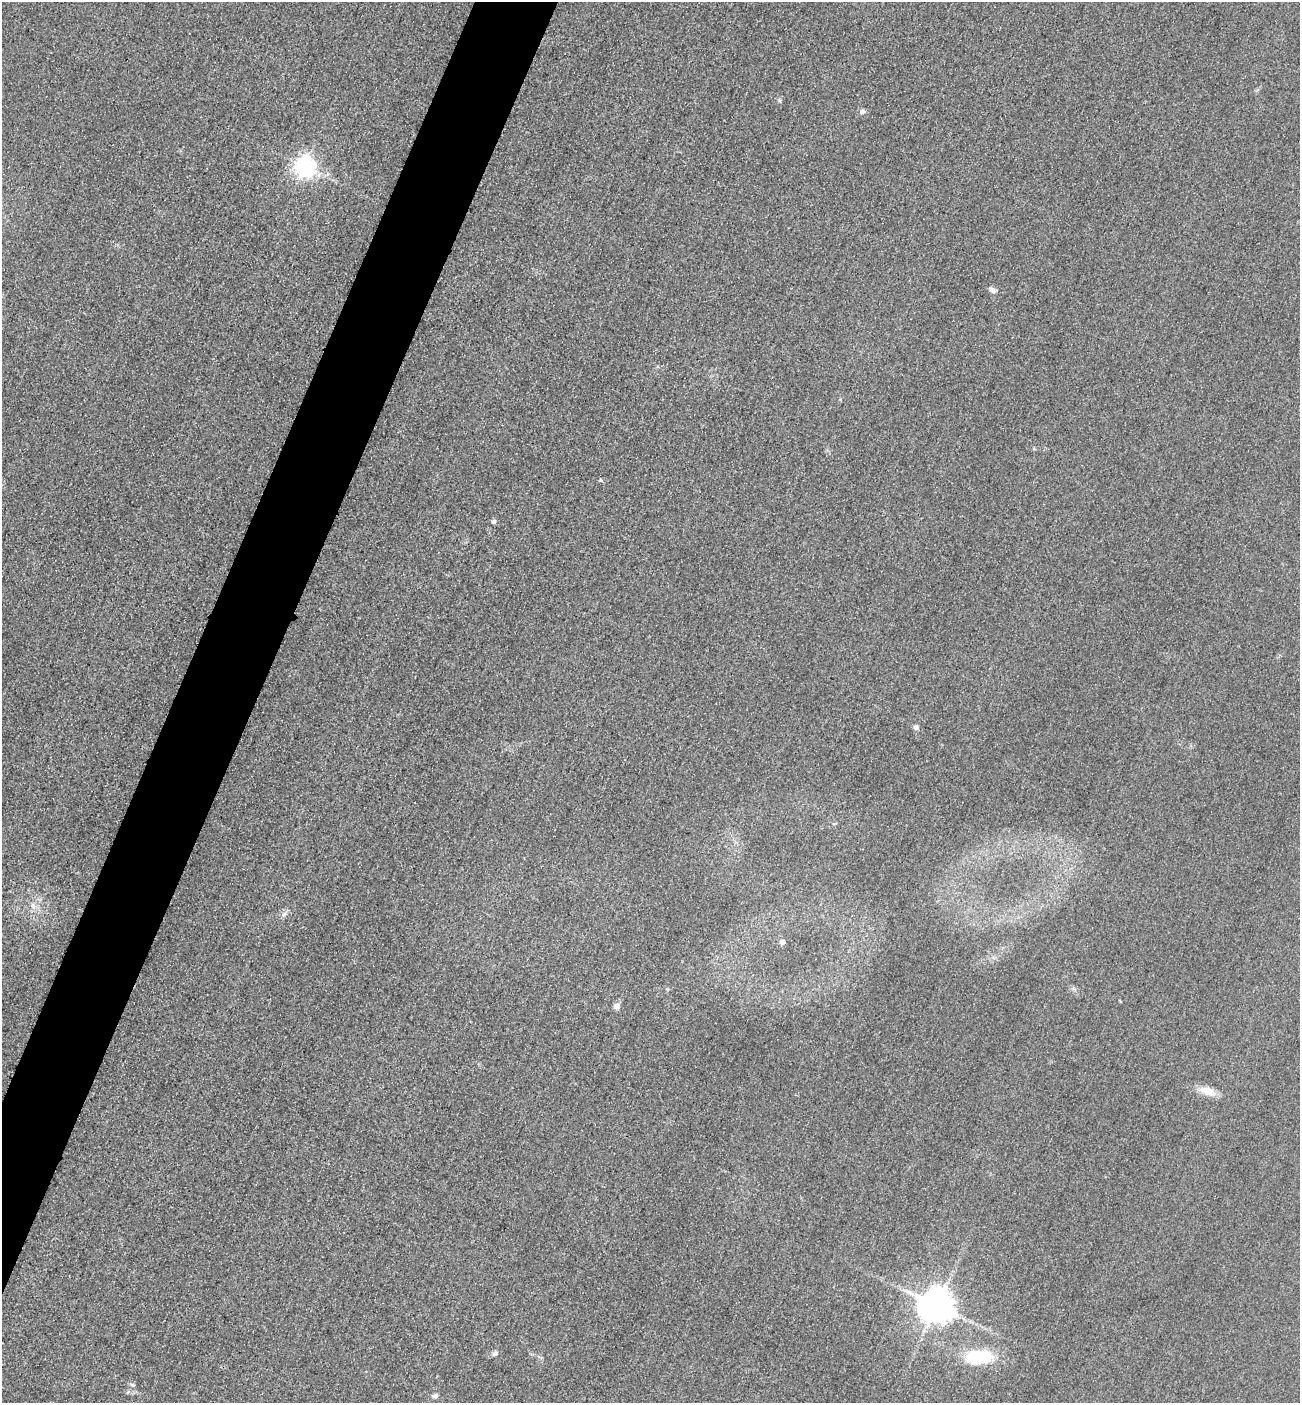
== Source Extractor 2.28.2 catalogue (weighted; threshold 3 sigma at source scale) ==
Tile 7 of 4 x 4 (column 3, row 2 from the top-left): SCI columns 2901-4198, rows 2828-4228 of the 5667 x 5654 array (HDU 1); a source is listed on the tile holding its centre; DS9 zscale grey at full resolution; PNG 1302 x 1405 px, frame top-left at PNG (2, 2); no overlay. Shown black and unused: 5% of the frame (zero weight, under 3 of 4 exposures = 3% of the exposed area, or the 3 px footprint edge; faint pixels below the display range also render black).
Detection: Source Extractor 2.28.2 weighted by HDU 2 'WHT'; one run over the whole footprint, this tile lists its part. Background 0.0584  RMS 0.017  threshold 0.0756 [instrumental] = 3 sigma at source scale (4.5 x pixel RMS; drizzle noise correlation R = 1.50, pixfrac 1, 0.05/0.05 arcsec/px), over >= 5 px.
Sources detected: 17; all 17 listed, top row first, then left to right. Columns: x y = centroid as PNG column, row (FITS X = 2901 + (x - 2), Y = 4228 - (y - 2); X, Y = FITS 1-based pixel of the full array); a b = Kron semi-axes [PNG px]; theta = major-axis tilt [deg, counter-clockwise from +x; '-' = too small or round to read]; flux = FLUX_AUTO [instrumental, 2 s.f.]
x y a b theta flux
862 111 7 7 - 4.5
304 166 7 7 - 920
992 290 8 6 -40 6
601 480 6 5 - 2.3
494 522 5 5 - 4.7
916 727 7 6 - 4.6
33 906 7 5 -43 4.6
284 914 9 4 54 4.9
782 942 6 6 - 5.9
1120 1001 5 3 - 1.3
617 1006 9 8 - 6.4
1207 1091 23 10 -19 21
937 1306 10 10 - 3700
495 1353 9 5 26 4.6
979 1357 33 16 3 84
132 1385 7 5 -20 3
435 1396 7 6 - 4.5